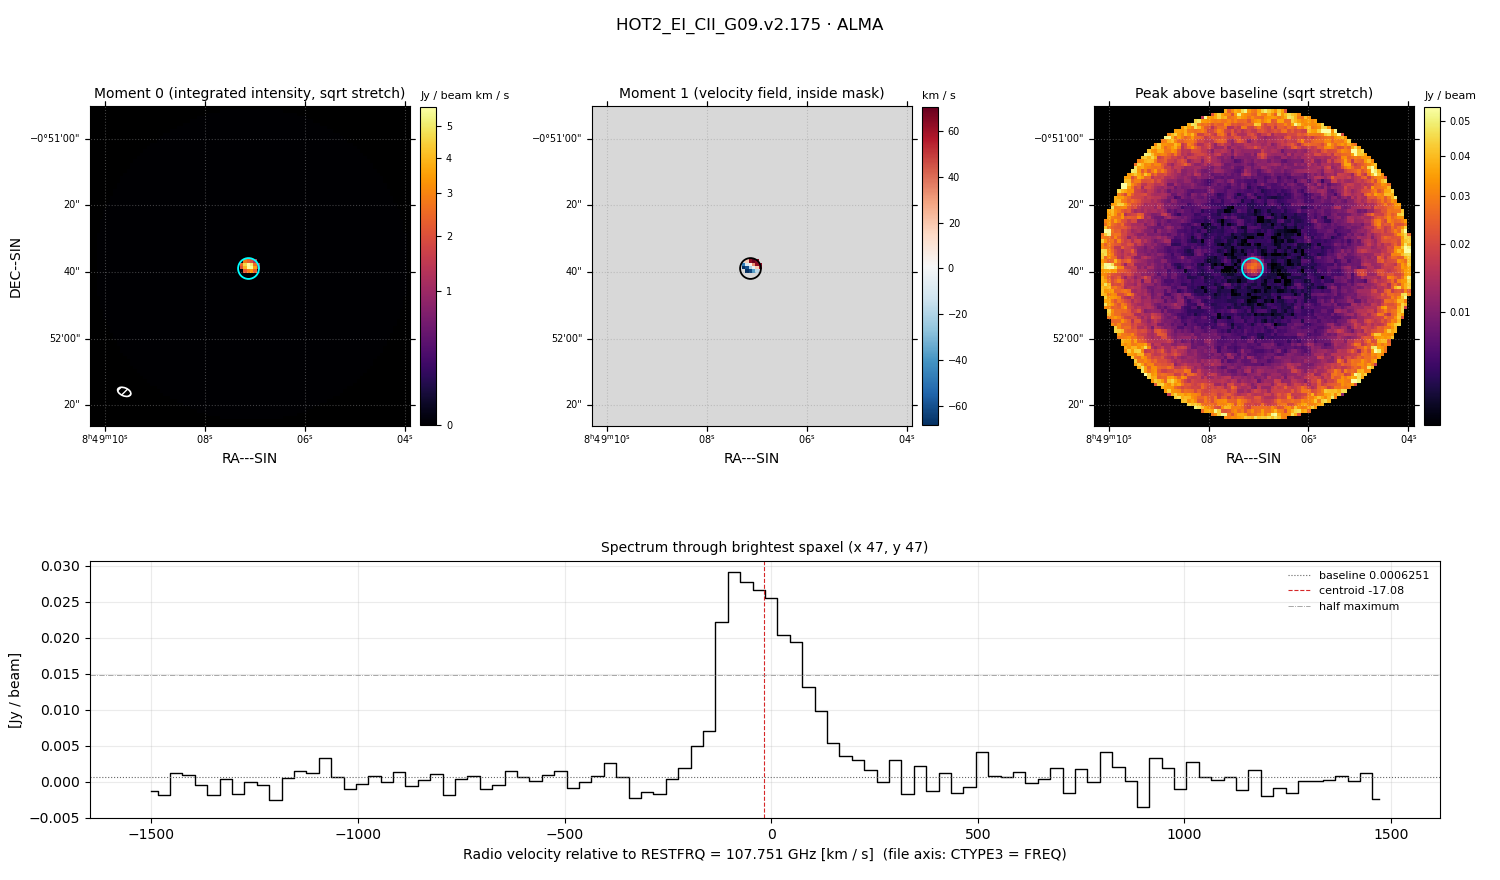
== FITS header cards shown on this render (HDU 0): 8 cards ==
OBJECT  = 'HOT2_EI_CII_G09.v2.175'
TELESCOP= 'ALMA    '
BUNIT   = 'JY/BEAM '           /Brightness (pixel) unit
CTYPE1  = 'RA---SIN'
CTYPE2  = 'DEC--SIN'
CTYPE3  = 'FREQ    '
NAXIS3  =                  100
RESTFRQ =   1.077512427820E+11 /Rest Frequency (Hz)

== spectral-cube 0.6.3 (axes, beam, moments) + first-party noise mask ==
SpectralCube HDU 0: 100 channels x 96 x 96 spaxels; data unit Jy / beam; figure title: HOT2_EI_CII_G09.v2.175 · ALMA
Units: BUNIT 'JY/BEAM' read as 'Jy/beam' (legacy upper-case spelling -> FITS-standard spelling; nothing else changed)
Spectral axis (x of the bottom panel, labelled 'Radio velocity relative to RESTFRQ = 107.751 GHz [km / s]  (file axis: CTYPE3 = FREQ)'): -1500 .. 1470 km / s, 100 channels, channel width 30 km / s
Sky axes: RA---SIN/DEC--SIN; field 1.6' x 1.6' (1 arcsec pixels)
Beam (drawn as the hatched ellipse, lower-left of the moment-0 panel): BMAJ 4.19 arcsec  BMIN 2.42 arcsec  BPA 67.6 deg
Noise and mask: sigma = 4.5e-03 Jy / beam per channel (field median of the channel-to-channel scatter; agrees with the line-free scatter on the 6797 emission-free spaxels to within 1%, no correlation factor applied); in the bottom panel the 93 channels outside the line scatter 1.6e-03 Jy / beam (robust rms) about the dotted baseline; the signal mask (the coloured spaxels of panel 2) covers <1% of the field
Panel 1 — Moment 0 (line voxels x channel width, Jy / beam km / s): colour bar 0 .. 5.65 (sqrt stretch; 0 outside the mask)
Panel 2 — Moment 1 (intensity-weighted velocity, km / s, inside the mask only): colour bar -69 .. 71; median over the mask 0
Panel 3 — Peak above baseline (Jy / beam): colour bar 0.00359 .. 0.0543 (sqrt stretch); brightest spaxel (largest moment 0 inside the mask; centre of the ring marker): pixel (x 47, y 47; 0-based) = FK5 08h49m07.0s -00d51m39s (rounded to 0.5 s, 1 arcsec steps: no finer than the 1 arcsec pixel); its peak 0.0285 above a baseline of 0.0006251
Panel 4 — spectrum at that spaxel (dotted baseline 0.0006251 Jy / beam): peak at -90 km / s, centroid -17.08 km / s (red dashed line; intensity-weighted over the run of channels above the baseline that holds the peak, -225 .. 255 km / s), W50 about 210 km / s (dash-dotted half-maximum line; edge to edge of the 7 channels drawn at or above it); detected line -135 .. 75 km / s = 7 of 100 channels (7%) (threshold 4 sigma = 0.018 Jy / beam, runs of >= 3 channels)